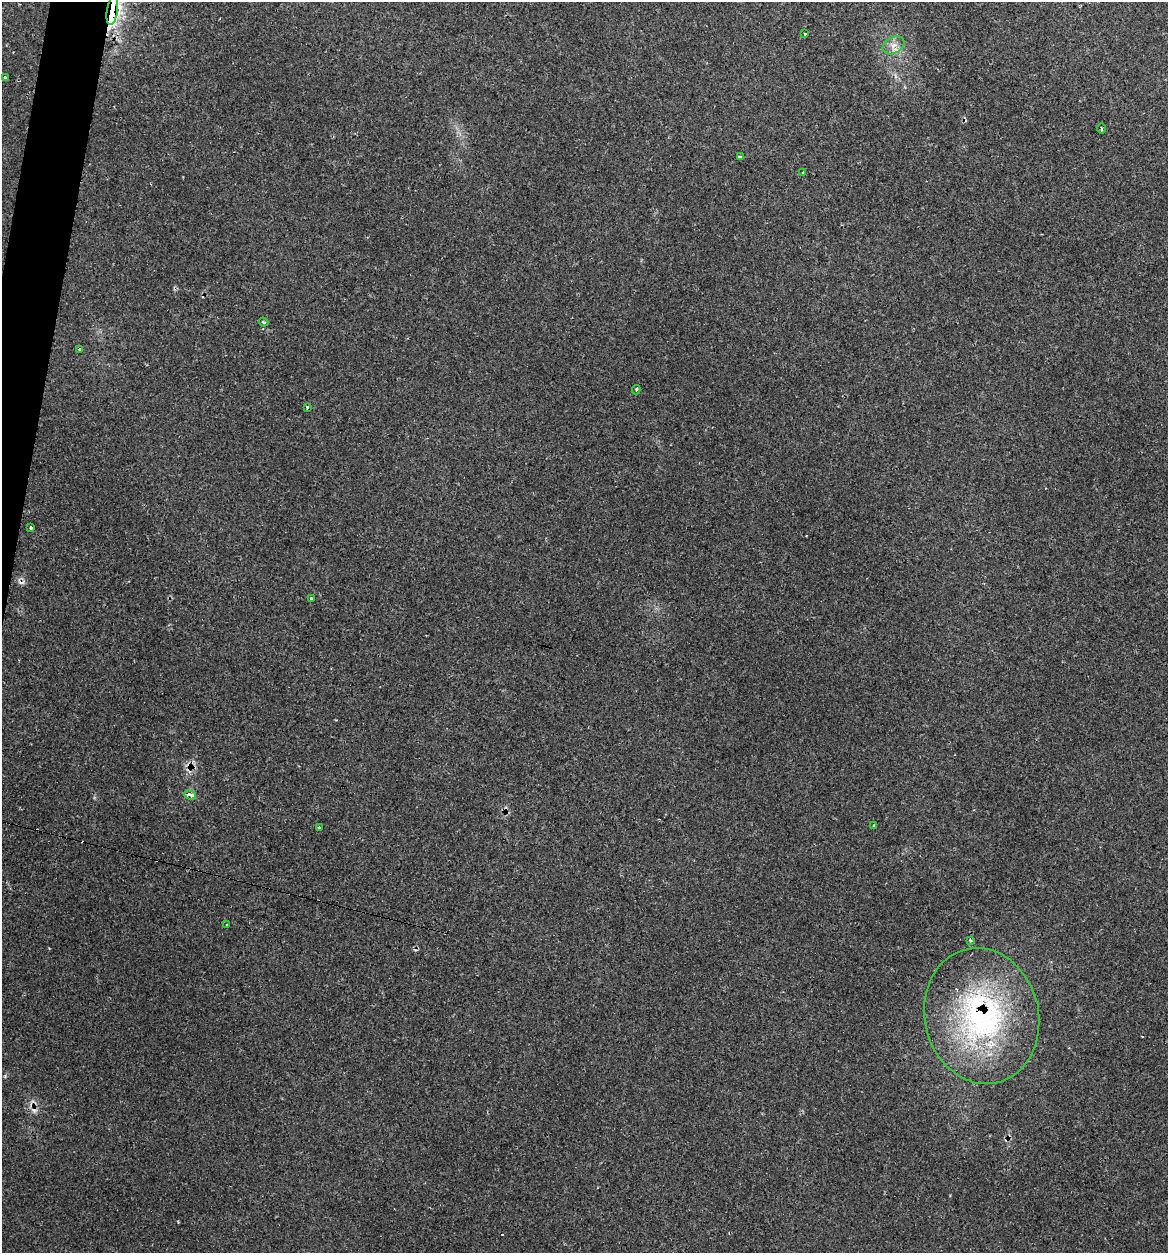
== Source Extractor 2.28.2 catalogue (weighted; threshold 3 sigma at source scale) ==
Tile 11 of 4 x 4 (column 3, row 3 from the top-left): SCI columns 2455-3620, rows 1281-2531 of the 5031 x 5032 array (HDU 1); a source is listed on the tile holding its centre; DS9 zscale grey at full resolution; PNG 1170 x 1255 px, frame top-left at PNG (2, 2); each listed source drawn as its Kron ellipse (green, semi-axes under 4 px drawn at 4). Shown black and unused: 2% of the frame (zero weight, under 2 of 3 exposures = <1% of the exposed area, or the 3 px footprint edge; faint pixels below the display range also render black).
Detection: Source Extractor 2.28.2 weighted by HDU 2 'WHT'; one run over the whole footprint, this tile lists its part. Background 0.0666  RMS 0.0054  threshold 0.0243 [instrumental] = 3 sigma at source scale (4.5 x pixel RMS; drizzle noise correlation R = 1.50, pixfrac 1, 0.05/0.05 arcsec/px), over >= 5 px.
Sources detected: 27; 8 cosmic-ray / hot-pixel residue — neither listed nor drawn; the other 19 listed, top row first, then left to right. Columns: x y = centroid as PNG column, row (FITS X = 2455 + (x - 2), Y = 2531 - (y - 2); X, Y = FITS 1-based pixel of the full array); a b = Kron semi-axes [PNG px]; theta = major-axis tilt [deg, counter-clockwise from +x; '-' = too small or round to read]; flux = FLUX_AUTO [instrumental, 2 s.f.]
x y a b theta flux
112 11 14 5 81 170
805 34 3 3 - 0.95
893 45 11 8 29 3.6
5 77 4 3 - 1.5
1101 128 5 3 - 0.7
740 156 4 3 - 3.1
803 173 3 3 - 0.61
264 322 5 3 - 0.67
80 349 3 3 - 3.9
636 390 4 3 - 0.79
307 407 3 3 - 1.2
31 528 3 3 - 3.7
311 599 4 3 - 2.3
190 795 6 3 -16 5.6
874 825 3 3 - 0.63
319 827 3 3 - 1.9
227 925 3 2 - 0.53
970 940 4 4 - 0.71
982 1016 68 57 -77 110
Overlapping masked pixels (flux is a lower limit): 2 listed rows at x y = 112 11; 982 1016
Isophote crosses this tile's border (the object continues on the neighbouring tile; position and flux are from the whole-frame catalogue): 1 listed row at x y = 112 11